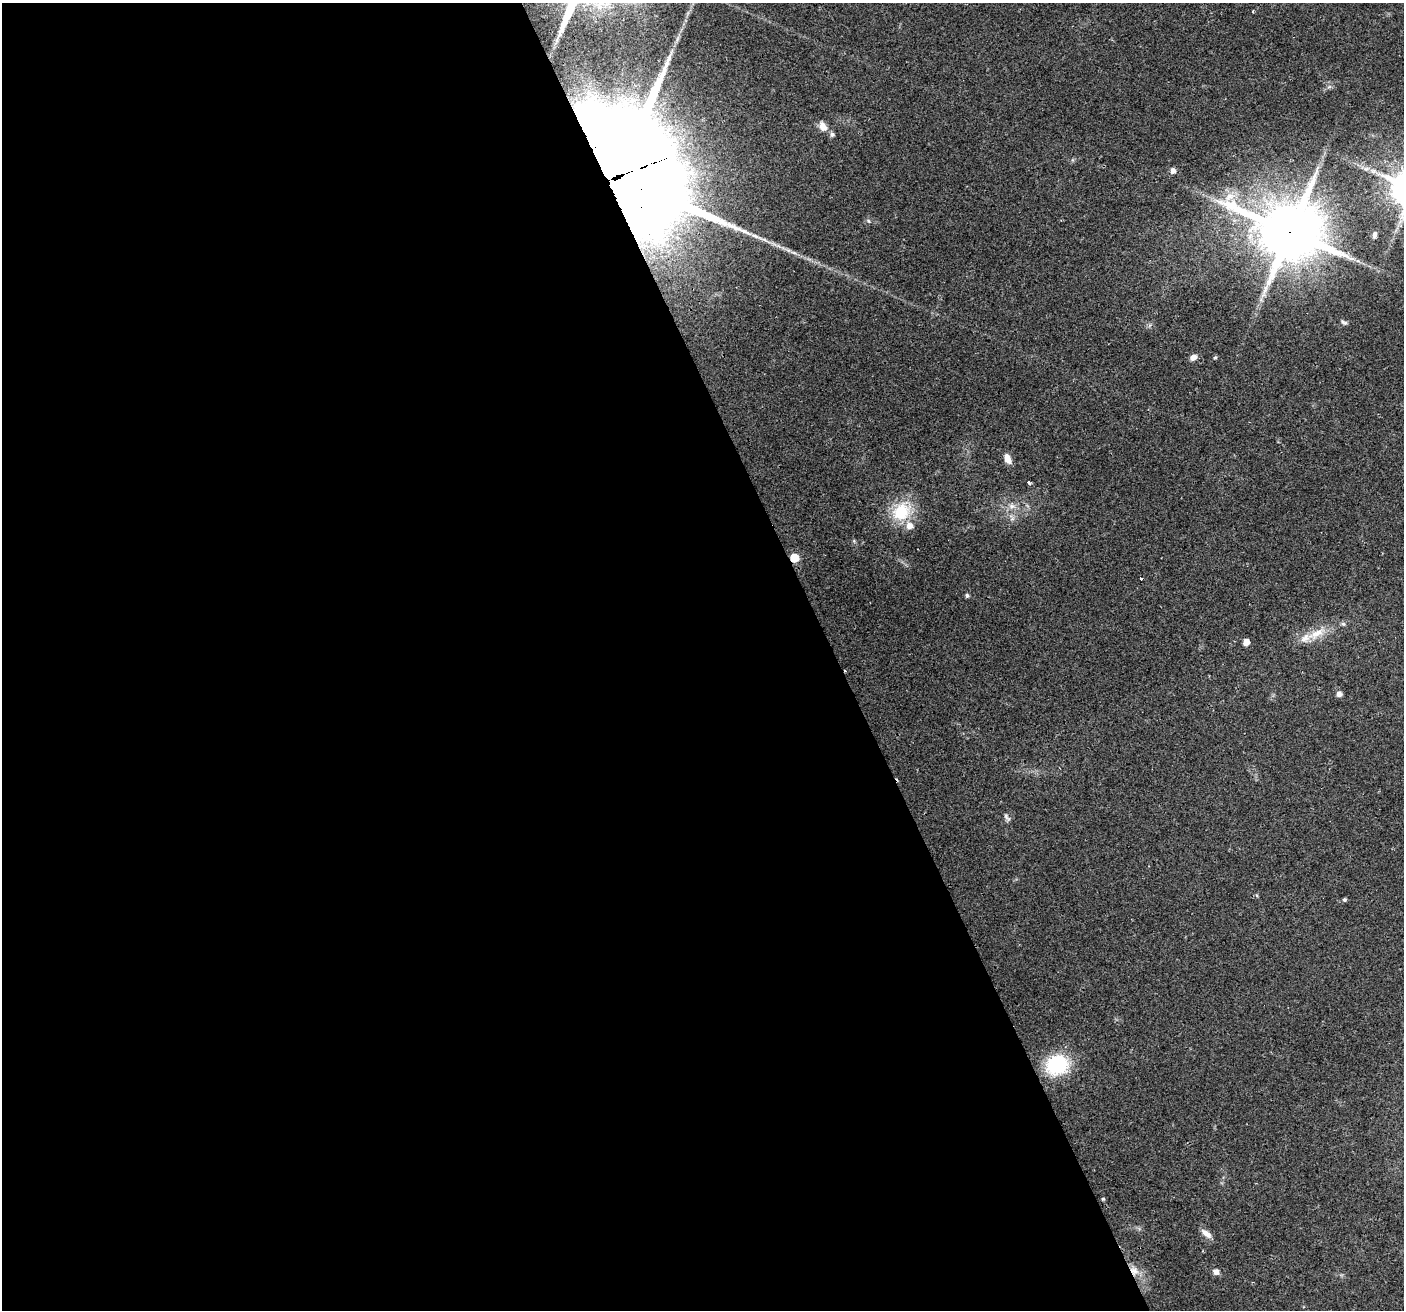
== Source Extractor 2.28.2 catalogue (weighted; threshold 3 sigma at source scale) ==
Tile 9 of 4 x 4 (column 1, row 3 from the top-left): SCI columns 33-1434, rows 1463-2770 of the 5668 x 5486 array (HDU 1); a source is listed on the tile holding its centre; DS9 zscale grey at full resolution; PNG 1406 x 1312 px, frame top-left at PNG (2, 3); no overlay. Shown black and unused: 59% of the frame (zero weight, under 2 of 3 exposures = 2% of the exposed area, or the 3 px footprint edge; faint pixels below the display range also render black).
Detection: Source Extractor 2.28.2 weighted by HDU 2 'WHT'; one run over the whole footprint, this tile lists its part. Background 0.0543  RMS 0.011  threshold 0.0493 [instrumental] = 3 sigma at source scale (4.5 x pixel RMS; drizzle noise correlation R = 1.50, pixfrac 1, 0.0396/0.0396 arcsec/px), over >= 5 px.
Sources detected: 40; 1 cosmic-ray / hot-pixel residue — not listed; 5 inside a brighter listed object's ellipse — not listed separately; the other 34 listed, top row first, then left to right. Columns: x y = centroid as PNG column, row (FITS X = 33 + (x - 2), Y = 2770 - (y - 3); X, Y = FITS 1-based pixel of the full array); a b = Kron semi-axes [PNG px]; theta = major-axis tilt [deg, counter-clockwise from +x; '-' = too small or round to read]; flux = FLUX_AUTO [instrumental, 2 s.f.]
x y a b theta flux
1253 11 3 3 - 1.6
550 55 14 10 76 14
1329 87 7 4 19 2.2
823 126 14 9 -60 8.2
1366 169 7 6 - 2.9
1173 171 5 5 - 6.3
622 175 35 32 6 61000
868 221 6 5 - 1.9
1290 232 21 18 -10 8200
1374 235 8 5 82 3.6
765 240 14 4 -29 5.4
794 252 9 4 -10 3
1344 322 9 5 -25 2.3
1150 325 7 4 71 1.9
1193 357 8 6 28 6.4
1215 358 5 4 - 1.3
1007 459 11 7 -63 8.7
1029 482 3 3 - 4.8
1012 506 10 8 7 6
901 512 21 16 46 50
1012 518 12 6 -56 4.5
794 558 5 5 - 39
1141 579 3 3 - 7.7
967 595 5 4 - 2.4
1316 634 33 11 30 21
1246 642 5 5 - 13
1339 694 5 5 - 6.4
1007 817 13 5 -60 3
1344 900 5 4 - 2.1
1057 1065 22 18 15 76
1103 1199 4 4 - 1.4
1206 1233 15 7 -38 8
1134 1271 14 11 -53 11
1216 1272 8 7 - 4.9
Overlapping masked pixels (flux is a lower limit): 5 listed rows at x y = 550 55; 622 175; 1290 232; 794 558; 1134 1271